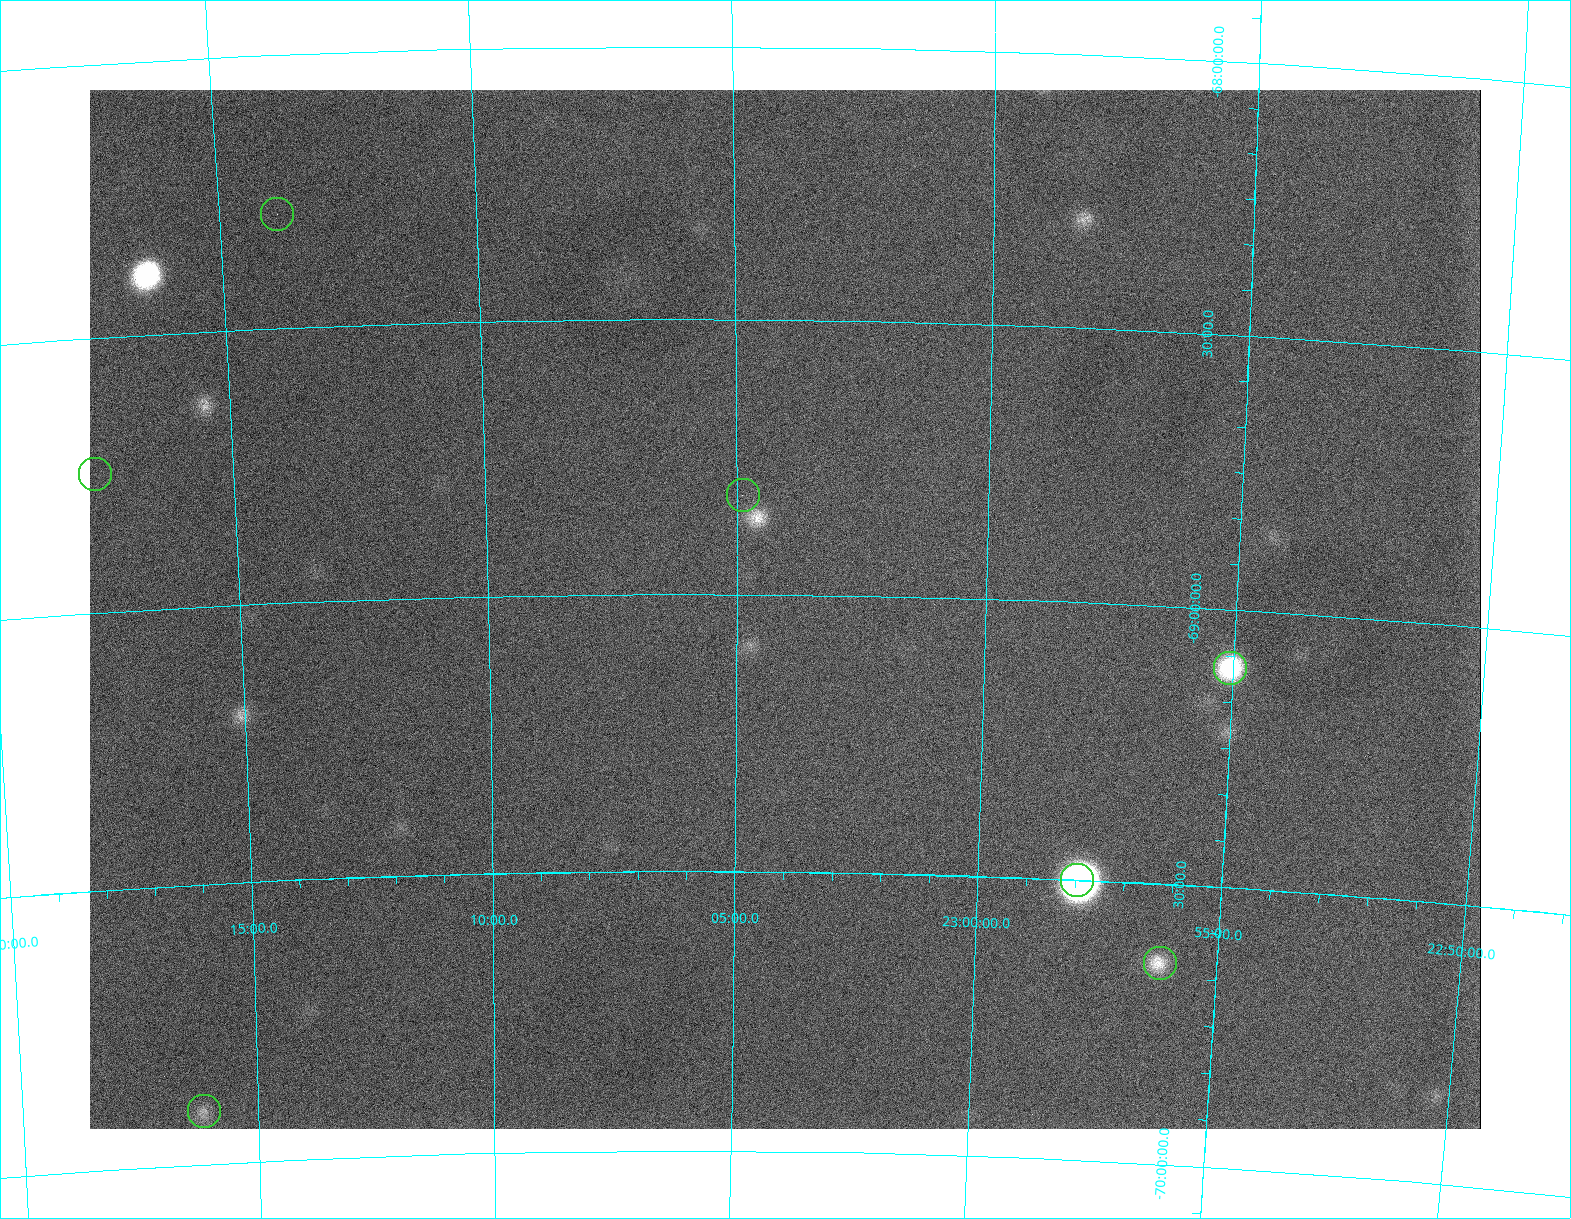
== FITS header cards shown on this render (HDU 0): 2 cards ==
NAXIS1  =                 1391
NAXIS2  =                 1039

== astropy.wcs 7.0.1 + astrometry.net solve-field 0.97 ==
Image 1391 x 1039 px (HDU 0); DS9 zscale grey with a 90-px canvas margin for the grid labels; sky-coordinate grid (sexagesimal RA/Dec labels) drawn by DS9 from the SOLVED WCS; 7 Tycho-2 reference stars matched to detected sources circled (green)
Header WCS: none
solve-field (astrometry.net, Tycho-2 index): SOLVED blind (the file carries no WCS)
Solved WCS: RA---TAN-SIP/DEC--TAN-SIP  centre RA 23:04:02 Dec -69:02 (346.01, -69.03 deg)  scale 6.47 arcsec/px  FOV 149.9' x 112.9'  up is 0 deg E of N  parity normal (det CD < 0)
(file carries no celestial WCS; the grid is the blind solution)
Tycho-2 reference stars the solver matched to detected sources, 7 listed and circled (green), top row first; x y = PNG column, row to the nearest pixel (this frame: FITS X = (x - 90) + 1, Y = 1039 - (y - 90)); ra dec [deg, ICRS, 3 dp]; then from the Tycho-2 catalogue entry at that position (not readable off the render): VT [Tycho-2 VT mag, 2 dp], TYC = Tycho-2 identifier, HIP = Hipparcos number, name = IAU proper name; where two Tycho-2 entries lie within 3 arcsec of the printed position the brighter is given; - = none
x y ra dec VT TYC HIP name
277 214 348.470 -68.291 7.81 9338-2053-1 114678 -
95 474 349.441 -68.748 9.27 9338-1991-1 - -
743 495 346.218 -68.820 5.56 9338-2316-1 113969 -
1230 668 343.766 -69.104 7.71 9337-1771-1 113176 -
1077 880 344.488 -69.501 8.64 9338-547-1 - -
1160 963 344.040 -69.643 8.67 9338-1046-1 - -
204 1111 349.039 -69.905 8.27 9338-2136-1 114879 -